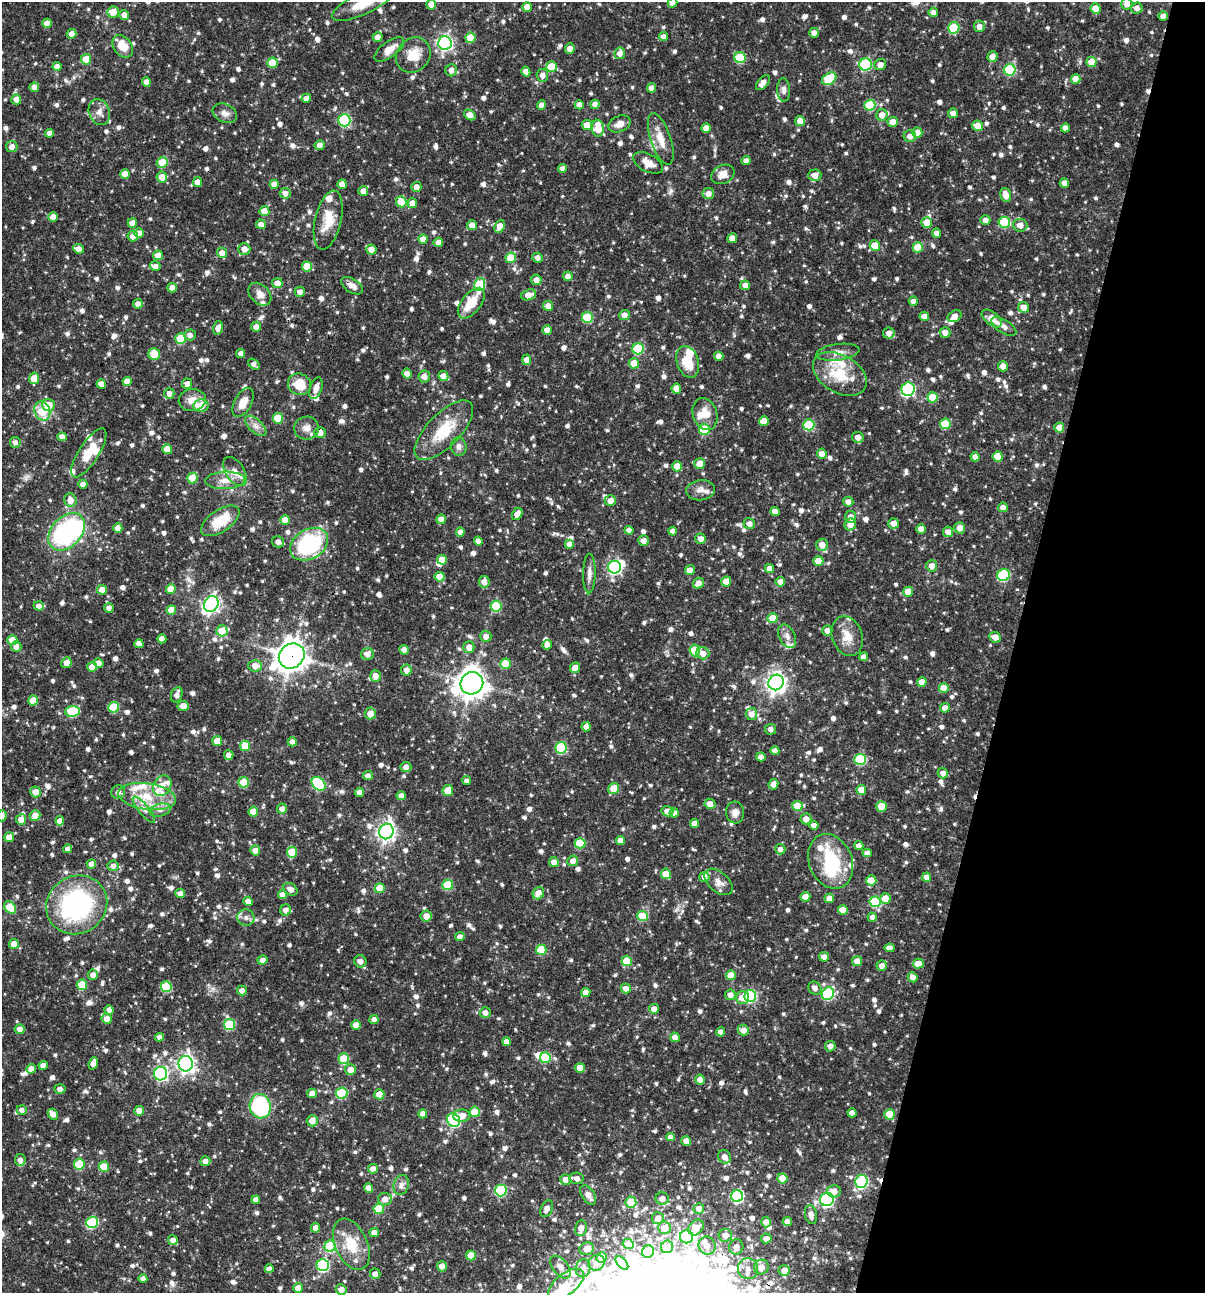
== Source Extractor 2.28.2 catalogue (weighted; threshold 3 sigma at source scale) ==
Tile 8 of 4 x 4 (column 4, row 2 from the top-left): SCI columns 3860-5062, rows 2584-3874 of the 5187 x 5168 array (HDU 1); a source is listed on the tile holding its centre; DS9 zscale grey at full resolution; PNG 1207 x 1295 px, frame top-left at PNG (2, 2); each listed source drawn as its Kron ellipse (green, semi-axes under 4 px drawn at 4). Shown black and unused: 16% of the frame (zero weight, under 3 of 4 exposures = <1% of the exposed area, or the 3 px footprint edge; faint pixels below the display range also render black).
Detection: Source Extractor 2.28.2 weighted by HDU 2 'WHT'; one run over the whole footprint, this tile lists its part. Background 0.066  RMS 0.0035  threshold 0.0157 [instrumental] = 3 sigma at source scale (4.5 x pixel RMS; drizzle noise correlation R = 1.50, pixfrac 1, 0.05/0.05 arcsec/px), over >= 5 px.
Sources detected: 1201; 14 inside a brighter object's white glare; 4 cosmic-ray / hot-pixel residue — neither listed nor drawn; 42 inside a brighter listed object's ellipse — not listed separately; of the other 1141, all 500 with FLUX_AUTO >= 1.67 (the completeness limit of this list) listed and drawn (641 fainter detections not listed), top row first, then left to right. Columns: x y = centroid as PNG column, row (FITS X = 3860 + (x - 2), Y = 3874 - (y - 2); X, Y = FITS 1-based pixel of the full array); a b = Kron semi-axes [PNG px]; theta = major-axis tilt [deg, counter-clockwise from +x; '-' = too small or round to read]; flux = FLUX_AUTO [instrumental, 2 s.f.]
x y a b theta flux
364 3 34 11 26 9.6
672 3 5 4 - 2.3
1127 4 5 5 - 3.1
431 5 5 4 - 2.5
527 7 5 4 - 4
1137 8 6 5 - 2
1096 9 5 5 - 7.5
113 12 6 5 - 4.2
933 12 4 4 - 2.3
124 15 5 4 - 2.5
1163 16 5 4 - 2.5
47 23 4 4 - 3.2
979 26 5 5 - 2.4
954 28 6 5 - 18
814 33 5 5 - 1.9
72 34 5 4 - 2.7
663 36 4 4 - 1.9
378 37 5 5 - 2.4
470 38 5 5 - 9.6
445 43 7 7 - 87
123 46 12 9 -54 6.2
389 49 17 7 36 4.1
570 49 5 5 - 2.4
620 53 6 5 - 2.3
413 55 19 16 48 6.9
992 56 5 5 - 2.4
740 58 6 5 - 17
86 59 5 5 - 6.9
1091 62 5 5 - 7.3
272 63 5 5 - 8.4
866 64 6 6 - 30
880 65 6 5 - 2.6
57 67 4 4 - 2.7
552 67 5 5 - 7.5
451 70 6 6 - 2.1
1010 70 5 5 - 27
526 72 5 4 - 2.6
542 75 6 5 - 2
829 79 8 5 35 19
1076 79 5 5 - 4.2
146 82 4 4 - 2.9
763 83 9 5 48 2.3
34 87 5 4 - 2.1
651 88 4 4 - 2.2
784 90 12 6 -88 1.7
306 98 5 4 - 2.7
16 99 5 5 - 2.4
595 104 4 4 - 2.1
541 105 5 4 - 2.4
579 105 4 4 - 2.1
870 105 5 5 - 17
99 112 13 10 -68 2.8
225 113 13 9 -26 2.3
953 113 5 5 - 2.3
470 115 6 4 -38 3.3
882 115 5 5 - 3
344 120 6 6 - 36
800 121 5 5 - 3.1
893 122 5 5 - 4.3
620 124 11 8 25 2.8
587 125 5 5 - 4.1
978 126 5 5 - 4.8
598 128 8 6 -84 8.3
706 128 4 4 - 3.2
1065 128 4 4 - 2.3
50 133 4 4 - 2.2
917 133 5 5 - 4.7
910 136 6 6 - 2.4
661 139 27 10 -71 5.7
320 145 5 4 - 1.8
12 147 5 5 - 2.5
746 161 4 4 - 1.8
162 162 5 5 - 7.6
648 163 16 8 -27 3.6
562 168 4 4 - 1.7
125 174 5 5 - 5.2
723 174 12 9 26 3.8
815 175 6 6 - 3
162 177 5 5 - 3.9
197 182 5 4 - 2.4
1064 183 4 4 - 2.7
274 184 5 4 - 3.2
342 184 5 4 - 3.8
416 187 5 5 - 2.4
363 191 5 5 - 2.8
285 193 5 5 - 2.3
708 194 6 5 - 2.5
1006 195 7 5 -74 3.6
401 202 5 5 - 6.1
412 203 5 5 - 3.5
264 211 5 5 - 5.1
53 217 5 4 - 2.8
328 220 30 13 77 8
985 220 5 5 - 2.2
927 222 5 5 - 5.2
1004 222 6 5 - 19
132 223 5 4 - 3.7
261 224 5 4 - 2.2
472 225 5 5 - 2.6
1020 225 7 6 - 2.9
500 226 7 5 68 4.3
139 233 5 5 - 2.4
936 233 4 4 - 1.8
133 236 5 5 - 2.5
732 238 5 4 - 3
423 239 4 4 - 3.4
438 242 4 4 - 2.2
875 246 5 5 - 7.6
918 247 5 5 - 9.1
78 249 5 4 - 2.3
244 249 6 6 - 2.9
371 249 5 5 - 3.2
222 253 5 5 - 2.7
158 255 5 5 - 3.7
511 258 5 5 - 11
537 258 5 5 - 1.7
155 266 5 4 - 1.9
307 266 5 5 - 8.4
568 276 5 4 - 2.3
536 280 5 5 - 2.5
277 283 5 5 - 2.9
480 284 6 5 - 19
745 285 5 5 - 2.3
352 286 12 7 -32 2.4
172 288 5 4 - 3
300 292 5 5 - 1.8
260 294 13 9 -45 2.6
529 295 8 5 18 3.7
913 301 5 4 - 1.9
471 303 18 9 52 8.9
138 304 4 4 - 2.2
548 306 5 5 - 3.1
1023 307 6 5 - 3.2
624 315 5 5 - 2.5
924 316 5 4 - 3.3
955 316 7 5 29 2.8
587 317 5 5 - 16
992 318 12 6 -38 4.5
1004 326 14 6 -32 2
256 327 5 5 - 2.1
218 328 7 4 76 1.9
547 330 4 4 - 3.4
945 332 5 5 - 2.4
889 333 6 5 - 2.4
190 335 6 5 - 1.7
181 339 5 5 - 14
638 349 5 5 - 22
838 352 22 8 7 3.4
241 353 4 4 - 1.8
154 354 6 5 - 8.4
719 356 5 4 - 2.4
526 360 5 4 - 2.4
688 362 16 11 -71 9.2
634 363 5 5 - 6.9
254 364 7 4 -39 1.7
1003 366 5 5 - 2.3
407 374 5 4 - 3
840 374 29 19 -30 14
424 376 6 6 - 2.4
443 376 5 5 - 3.1
34 378 6 5 - 5.9
127 381 4 4 - 3.2
101 384 5 4 - 3.5
187 384 5 5 - 2.4
299 384 12 10 -25 7.2
316 388 11 6 72 2.4
676 389 5 5 - 3.3
908 389 7 6 - 54
169 393 5 5 - 2.2
933 397 5 5 - 8.4
192 400 13 11 8 3.8
243 402 16 8 62 4.4
48 405 6 6 - 7.1
201 405 7 6 - 6.6
42 411 10 7 -69 9.1
705 414 16 12 -71 5.5
278 418 5 5 - 10
764 421 5 5 - 4.3
945 424 5 5 - 14
809 425 5 5 - 19
256 426 13 6 -42 2.1
307 428 12 11 - 3
1059 428 5 5 - 4.6
704 429 5 5 - 14
444 430 38 16 46 14
320 432 5 5 - 2.6
62 437 5 4 - 2.2
858 437 6 5 - 2.5
15 442 5 5 - 1.7
459 447 9 7 -83 1.7
167 449 5 5 - 5.6
89 453 28 10 57 8.4
822 454 5 5 - 2.8
998 456 5 5 - 7.7
975 457 4 4 - 1.9
700 464 5 5 - 4.5
677 466 5 5 - 5.2
235 471 16 9 -57 3.3
192 478 5 5 - 8.5
225 480 20 8 2 4.3
83 484 4 4 - 2.1
701 490 14 10 6 2.6
70 500 7 6 - 3.4
610 501 5 5 - 2.6
848 502 5 5 - 2.5
1003 507 5 5 - 2.3
775 512 5 4 - 2.7
517 514 6 5 - 2.6
850 517 6 5 - 2.7
441 519 5 4 - 2.5
285 520 5 5 - 4
220 521 22 11 34 11
894 523 5 5 - 2.8
749 524 5 5 - 2.3
850 524 6 5 - 3.2
118 528 5 4 - 3
960 528 6 5 - 3.3
921 529 5 4 - 3.5
629 530 4 4 - 2.2
673 531 4 4 - 2.3
66 532 21 15 48 54
460 532 5 4 - 2.2
948 532 5 5 - 2.4
701 539 5 5 - 2.6
478 541 4 4 - 2.2
644 541 5 5 - 2.4
278 542 6 5 - 1.8
309 544 20 14 31 37
569 544 4 4 - 2.1
822 545 6 6 - 3.8
442 560 5 5 - 4.8
818 561 5 5 - 5.1
932 566 5 5 - 2.8
615 567 6 6 - 67
770 568 4 4 - 3.4
690 570 5 5 - 2.7
589 573 20 6 89 2.2
1004 575 6 6 - 26
440 577 5 5 - 6.1
484 582 6 5 - 3.1
726 582 5 5 - 6.1
780 582 5 5 - 2.3
698 583 5 5 - 2.6
171 589 5 5 - 4.8
102 590 5 5 - 4.4
908 592 5 5 - 5.4
211 604 8 7 - 130
39 606 5 4 - 1.7
496 606 5 5 - 18
109 608 5 5 - 1.7
171 610 5 4 - 5.5
772 618 5 5 - 6.4
222 631 5 5 - 8.5
827 631 5 5 - 2.2
486 636 5 5 - 1.9
787 636 12 8 -62 2.3
847 636 20 15 -70 5.4
995 637 6 5 - 2.8
162 639 4 4 - 2.6
12 640 5 5 - 6.4
139 644 4 4 - 2.5
547 645 5 4 - 1.8
16 647 5 5 - 2.2
469 647 6 5 - 2.7
404 650 5 4 - 3.6
695 650 6 5 - 11
703 653 6 6 - 2.9
367 654 6 6 - 2.7
292 656 13 12 - 430
863 657 4 4 - 1.9
66 663 5 5 - 3
99 663 5 4 - 2.6
505 664 5 5 - 7.3
255 666 7 6 - 3.8
92 667 5 5 - 3
575 668 5 5 - 3.5
406 670 5 5 - 2.5
375 676 6 5 - 2.5
776 682 8 7 - 210
922 682 5 4 - 3.7
472 683 11 11 - 440
944 688 5 5 - 5.9
177 695 8 5 69 2
33 700 5 5 - 6.6
183 706 6 5 - 3
114 707 5 5 - 15
945 708 5 4 - 2.4
72 711 7 5 7 23
370 713 6 5 - 3.4
751 714 6 5 - 2.5
586 727 5 4 - 2.7
771 729 5 5 - 1.9
217 741 5 5 - 6.5
292 742 4 4 - 2
245 746 5 5 - 7.4
561 748 6 5 - 26
775 751 4 4 - 2.7
229 755 5 4 - 2.1
761 757 4 4 - 2.4
860 759 6 5 - 25
406 767 5 5 - 1.8
943 773 5 5 - 2.1
368 776 5 4 - 1.8
467 781 4 4 - 1.8
244 782 5 5 - 11
319 784 8 5 -43 29
773 784 5 5 - 1.9
162 786 11 8 59 3.7
614 788 6 5 - 5.8
448 790 6 5 - 5
861 790 5 5 - 4.7
36 792 5 5 - 3.2
118 792 7 7 - 1.8
360 792 4 4 - 2.3
147 796 29 13 -8 12
401 796 4 4 - 2.3
710 804 6 5 - 2.9
797 806 5 5 - 9.6
881 806 5 5 - 6
282 809 5 5 - 1.9
144 810 16 5 -51 2.2
160 810 11 6 15 1.8
253 811 5 5 - 4.4
667 811 6 5 - 2.9
735 812 11 9 89 2.2
674 813 5 4 - 2.5
35 815 5 5 - 3.7
2 816 5 5 - 2.5
21 819 5 5 - 2.7
806 819 5 5 - 2.8
60 821 4 4 - 3
694 824 4 4 - 3.1
814 825 4 4 - 2.4
386 831 8 7 - 150
9 837 5 5 - 3
621 840 4 4 - 2.5
580 843 5 5 - 12
859 846 4 4 - 1.9
68 849 4 4 - 2
780 849 5 5 - 1.7
255 850 5 5 - 2.5
292 852 5 5 - 10
867 853 4 4 - 2.2
573 861 5 5 - 2.5
831 861 28 21 -67 20
554 862 5 5 - 2.5
91 864 5 4 - 2.6
113 866 5 5 - 1.8
666 874 5 5 - 6.9
704 877 5 5 - 2.3
927 877 4 4 - 3.2
871 880 5 5 - 5
719 882 17 9 -41 2.9
448 885 5 5 - 15
380 888 5 5 - 6
291 889 7 5 -34 2.4
538 893 6 5 - 4.9
180 894 5 4 - 2.4
283 895 4 4 - 3
805 897 5 4 - 4.4
829 898 5 5 - 2.3
885 899 5 5 - 5.1
248 901 5 4 - 2.4
875 902 5 5 - 18
77 905 31 28 34 57
10 907 7 5 -52 13
286 910 5 5 - 2.4
843 910 5 4 - 4.4
426 916 5 5 - 2.9
643 916 5 5 - 13
872 917 4 4 - 1.7
246 918 9 8 - 1.8
460 937 4 4 - 2
14 944 5 5 - 4.6
890 948 5 4 - 2.4
541 950 5 5 - 11
824 957 5 5 - 2.3
262 960 5 4 - 2.1
360 961 6 6 - 2.3
627 961 5 5 - 12
857 961 5 5 - 3.4
918 964 5 5 - 3.7
882 966 5 5 - 2
93 975 5 5 - 2.3
731 975 5 5 - 4.7
913 977 5 4 - 2.6
82 985 5 5 - 11
166 987 5 5 - 16
626 988 5 5 - 2.7
815 988 7 6 - 1.9
242 991 5 5 - 2.2
586 992 4 4 - 3.1
828 994 6 6 - 30
730 995 5 5 - 2.4
750 996 6 6 - 36
742 998 6 6 - 3.8
654 1009 5 5 - 2.5
109 1010 5 4 - 2.5
485 1013 5 5 - 2.1
107 1019 5 5 - 3.3
374 1020 4 4 - 1.8
229 1024 5 5 - 20
356 1025 5 4 - 4
20 1029 5 5 - 2.1
743 1030 6 5 - 2.7
721 1032 4 4 - 2
159 1037 4 4 - 1.9
675 1037 5 4 - 2.3
506 1042 4 4 - 2.3
830 1046 5 5 - 2.3
545 1058 5 5 - 15
344 1059 5 5 - 14
93 1063 6 4 69 3
186 1064 8 7 - 130
43 1065 4 4 - 2
580 1068 5 5 - 4.6
31 1069 5 4 - 2.7
350 1070 5 5 - 3
161 1074 7 6 - 58
700 1080 5 4 - 2.9
60 1089 5 4 - 1.7
312 1093 5 5 - 2.3
342 1093 6 5 - 22
379 1094 5 5 - 5.9
260 1106 12 10 -77 32
22 1110 5 5 - 1.8
139 1111 5 4 - 3
475 1112 5 5 - 6.3
852 1113 4 4 - 2.2
53 1114 5 5 - 2.5
423 1114 4 4 - 2.6
889 1114 5 5 - 7.1
462 1116 8 6 4 3.9
454 1120 7 6 - 46
312 1121 5 5 - 3.3
671 1137 4 4 - 2.5
686 1141 5 5 - 2.6
725 1157 7 6 - 3.1
20 1160 6 5 - 2
205 1161 5 5 - 2.3
79 1164 5 5 - 13
104 1167 5 5 - 6.8
373 1169 5 5 - 2.7
577 1178 7 5 -7 1.9
782 1178 5 5 - 8.6
565 1180 5 5 - 2.2
861 1181 7 6 - 41
401 1185 10 7 74 1.7
369 1188 4 4 - 2.8
501 1190 6 6 - 29
834 1191 7 6 - 3.3
588 1195 11 6 -56 2.5
737 1196 6 6 - 42
385 1199 7 6 - 2.8
662 1199 6 6 - 2.6
827 1199 7 6 - 74
256 1200 4 4 - 2.7
631 1202 5 5 - 8.9
379 1209 5 5 - 12
547 1209 9 5 66 2.4
699 1209 5 5 - 2.4
811 1215 10 6 -79 2.1
658 1218 6 6 - 2.7
92 1222 6 5 - 28
766 1222 5 5 - 2.5
787 1222 5 4 - 2.6
316 1228 5 4 - 2.8
581 1228 8 5 81 2.9
665 1228 6 6 - 3.6
696 1228 9 6 48 3.3
374 1233 5 4 - 2.9
725 1235 7 6 - 2.8
686 1237 6 6 - 37
766 1238 5 5 - 2
173 1240 5 5 - 2.4
351 1244 27 16 -66 11
628 1244 6 5 - 3
330 1246 5 5 - 20
707 1246 9 8 - 3.7
667 1247 6 6 - 2.8
736 1247 7 7 - 3.4
587 1249 7 6 - 3.2
648 1252 6 6 - 13
471 1256 5 5 - 6.7
602 1257 5 5 - 3.5
596 1263 8 7 - 2.1
622 1263 8 4 -49 2.8
323 1265 6 6 - 47
442 1266 5 5 - 2.5
560 1267 13 7 -51 3.3
761 1267 7 7 - 3.2
583 1268 9 7 78 2.5
269 1269 4 4 - 2.5
748 1269 10 10 - 3.3
784 1270 6 5 - 2.6
375 1274 5 5 - 2.1
143 1279 4 4 - 2.1
566 1284 21 10 38 7
298 1288 5 5 - 2.8
341 1289 5 5 - 2.6
Overlapping masked pixels (flux is a lower limit): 1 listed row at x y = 292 656
Isophote crosses this tile's border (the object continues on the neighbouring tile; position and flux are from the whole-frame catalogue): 5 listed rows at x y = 364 3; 672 3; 1127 4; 527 7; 2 816